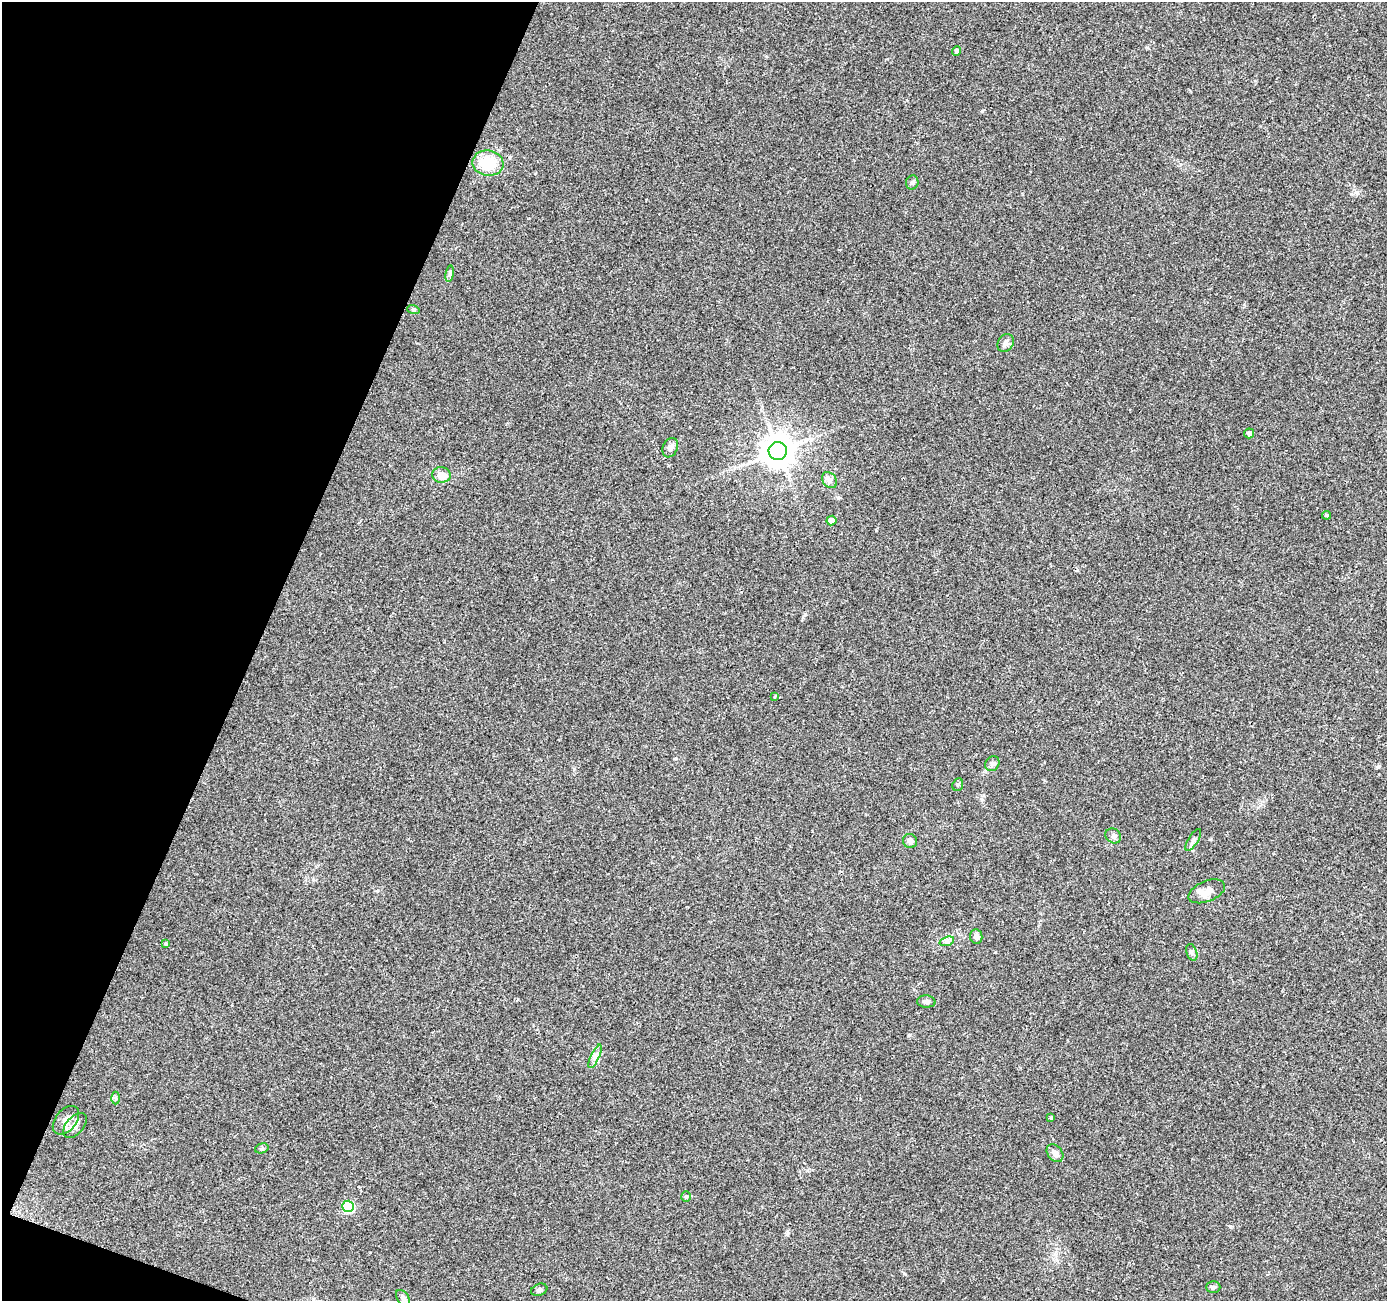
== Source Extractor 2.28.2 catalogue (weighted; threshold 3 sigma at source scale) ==
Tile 9 of 4 x 4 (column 1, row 3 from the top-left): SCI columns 7-1391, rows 1575-2873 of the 5547 x 5680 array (HDU 1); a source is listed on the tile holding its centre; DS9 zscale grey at full resolution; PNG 1389 x 1303 px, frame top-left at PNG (2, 2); each listed source drawn as its Kron ellipse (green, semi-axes under 4 px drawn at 4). Shown black and unused: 19% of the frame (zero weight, under 2 of 3 exposures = <1% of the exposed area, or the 3 px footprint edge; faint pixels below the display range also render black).
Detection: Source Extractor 2.28.2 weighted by HDU 2 'WHT'; one run over the whole footprint, this tile lists its part. Background 0.0544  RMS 0.0058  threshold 0.0262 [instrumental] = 3 sigma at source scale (4.5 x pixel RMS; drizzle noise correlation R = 1.50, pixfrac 1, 0.0396/0.0396 arcsec/px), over >= 5 px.
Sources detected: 38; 1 cosmic-ray / hot-pixel residue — neither listed nor drawn; the other 37 listed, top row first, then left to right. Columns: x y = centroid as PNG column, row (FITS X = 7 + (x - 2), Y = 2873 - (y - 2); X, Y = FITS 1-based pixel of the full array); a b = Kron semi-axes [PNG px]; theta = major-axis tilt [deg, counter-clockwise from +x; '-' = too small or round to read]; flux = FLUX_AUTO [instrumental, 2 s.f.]
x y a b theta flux
957 51 5 4 - 2
488 163 15 12 -8 19
912 182 7 6 - 1.3
450 274 8 4 82 1.1
413 309 6 4 -19 0.76
1006 343 9 7 58 2.3
1249 433 5 5 - 2.4
670 448 10 7 66 2.3
778 451 9 9 - 1100
441 475 9 7 -5 6.2
829 480 9 6 -49 2.1
1326 515 4 3 - 2.8
831 521 5 4 - 5.5
775 696 4 3 - 1.3
992 764 8 6 49 1.6
958 785 7 5 69 1
1113 836 8 7 - 1.6
1193 840 12 5 58 1.8
910 841 7 7 - 2.3
1207 891 19 10 22 6.4
976 937 7 6 - 1.9
947 941 7 4 18 1.5
166 944 3 3 - 0.76
1192 952 9 5 -71 1.4
926 1002 9 6 -4 1.9
595 1056 12 4 65 2.3
115 1098 6 4 -90 0.92
1051 1118 4 4 - 0.79
66 1120 16 10 50 4.4
75 1125 15 8 48 4.1
262 1148 7 5 18 0.98
1055 1153 10 7 -50 3.4
686 1197 5 4 - 0.97
348 1206 6 5 - 44
1213 1287 7 5 -1 1.1
539 1290 8 6 20 1.3
403 1298 9 5 -55 1.7
Isophote crosses this tile's border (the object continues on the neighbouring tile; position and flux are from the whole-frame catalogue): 1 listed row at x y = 403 1298
Unlisted compact peaks at least as high as the median listed source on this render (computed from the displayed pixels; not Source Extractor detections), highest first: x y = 982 111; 1230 1226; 1377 767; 805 614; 995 952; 905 1274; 909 1035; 676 758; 787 1234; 1357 193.